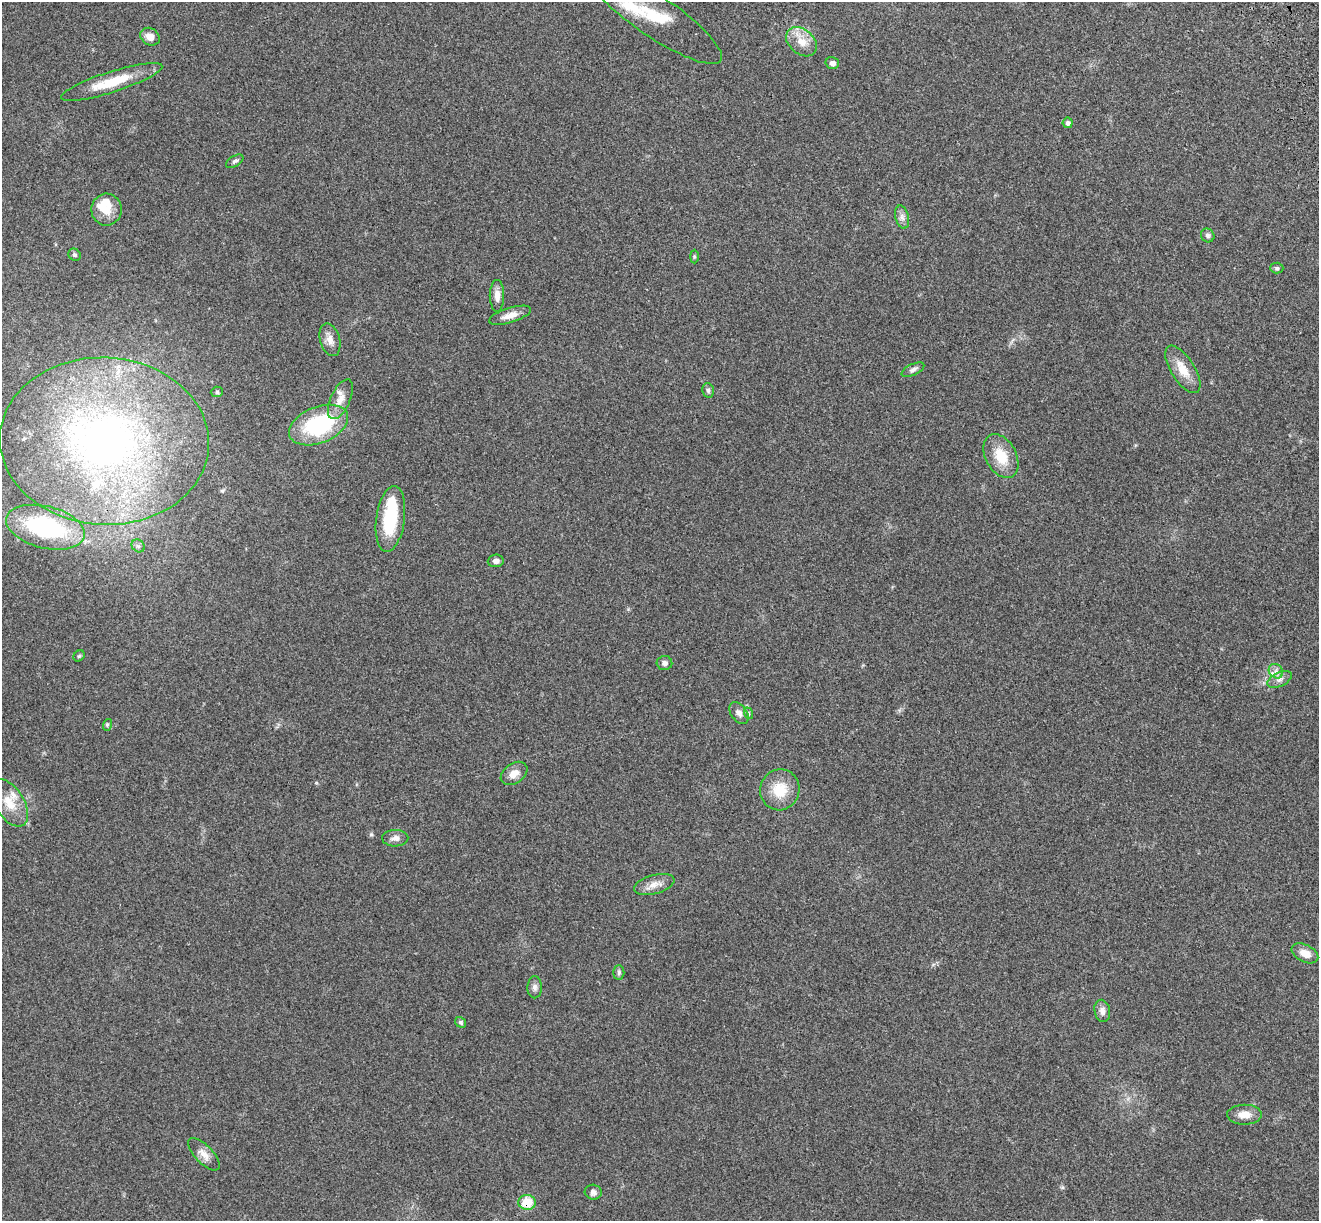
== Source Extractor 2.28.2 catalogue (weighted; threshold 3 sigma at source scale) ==
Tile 10 of 4 x 4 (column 2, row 3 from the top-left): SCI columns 1436-2752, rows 1409-2627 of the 5508 x 5378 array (HDU 1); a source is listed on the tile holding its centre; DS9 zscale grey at full resolution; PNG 1321 x 1223 px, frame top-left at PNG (2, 2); each listed source drawn as its Kron ellipse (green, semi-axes under 4 px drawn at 4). Shown black and unused: <1% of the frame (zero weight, under 3 of 4 exposures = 6% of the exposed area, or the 3 px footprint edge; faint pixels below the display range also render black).
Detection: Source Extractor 2.28.2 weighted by HDU 2 'WHT'; one run over the whole footprint, this tile lists its part. Background 0.181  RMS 0.0079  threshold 0.0357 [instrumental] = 3 sigma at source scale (4.5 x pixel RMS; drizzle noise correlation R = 1.50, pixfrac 1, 0.05/0.05 arcsec/px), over >= 5 px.
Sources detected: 55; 1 inside a brighter object's white glare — neither listed nor drawn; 5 inside a brighter listed object's ellipse — not listed separately; the other 49 listed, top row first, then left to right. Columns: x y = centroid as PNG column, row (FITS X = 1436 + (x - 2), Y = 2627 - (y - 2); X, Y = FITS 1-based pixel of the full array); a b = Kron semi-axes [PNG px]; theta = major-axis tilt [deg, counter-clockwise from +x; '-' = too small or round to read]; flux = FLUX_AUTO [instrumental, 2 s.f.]
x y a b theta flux
655 16 79 20 -34 44
150 37 10 8 -33 6.1
802 42 17 12 -40 11
832 63 7 6 - 3.1
112 82 53 10 18 26
1068 123 5 5 - 2.4
235 161 10 5 31 1.9
107 210 16 15 - 11
902 217 12 6 -75 3.8
1208 235 7 6 - 2
75 255 6 5 - 1.5
694 256 7 3 -90 1
1277 268 6 5 - 1.5
497 296 16 7 -90 5.3
510 315 22 7 17 7.5
330 340 17 10 -74 6.2
1183 369 27 11 -58 14
913 370 12 5 26 2.7
708 390 7 5 -76 1.8
217 392 6 5 - 1.5
340 399 21 9 65 9.2
319 425 31 18 22 75
104 441 104 83 -3 400
1001 456 23 15 -62 19
390 519 33 14 82 41
45 527 40 21 -14 100
138 546 7 6 - 2
496 561 8 6 6 3.2
79 656 6 5 - 1.2
664 663 8 7 - 3.1
1276 671 8 6 -46 3.3
1280 679 13 7 26 4.1
739 713 12 7 -53 4
748 713 6 4 -71 1.2
107 725 6 4 72 0.98
514 773 15 10 35 7.3
780 790 20 19 - 20
9 803 26 14 -58 16
395 838 13 8 1 4.1
654 884 21 9 15 7.4
1305 953 14 8 -27 7.2
619 972 7 5 89 1.6
535 987 11 7 89 3
1102 1011 11 7 -77 4.2
460 1022 6 5 - 1.4
1244 1115 17 10 0 8.4
204 1154 21 9 -46 7
593 1192 8 7 - 3.2
527 1202 8 7 - 19
Overlapping masked pixels (flux is a lower limit): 1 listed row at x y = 527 1202
Isophote crosses this tile's border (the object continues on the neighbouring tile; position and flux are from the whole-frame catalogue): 1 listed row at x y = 655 16